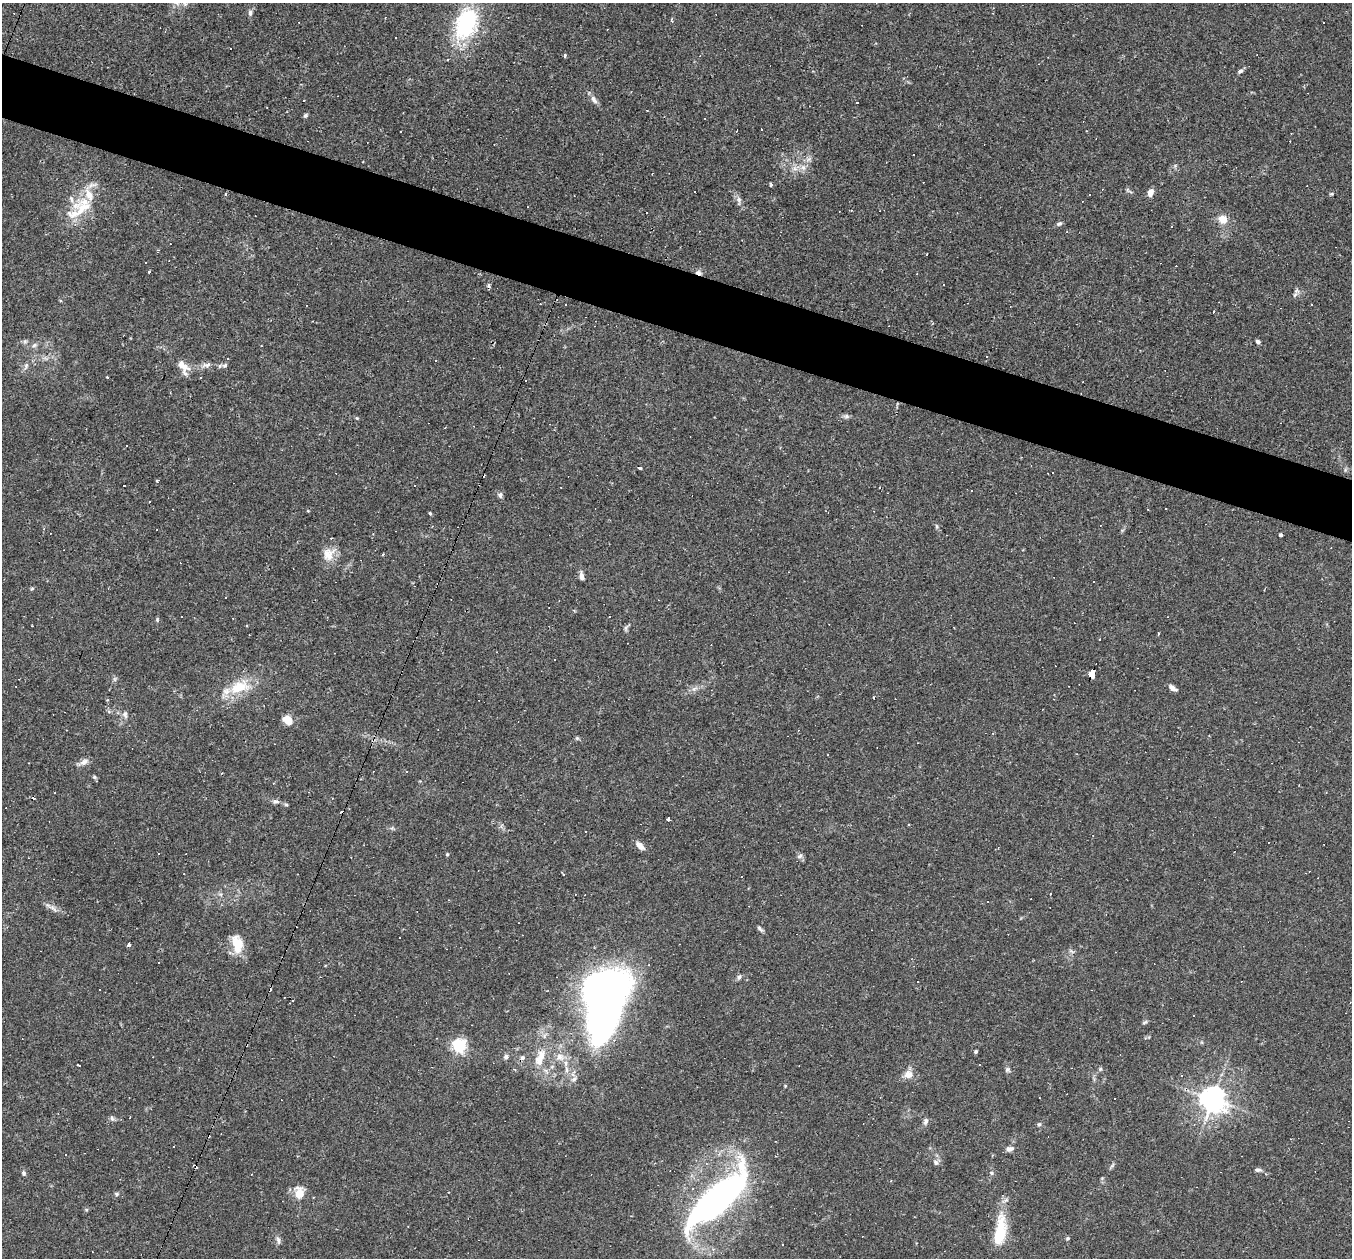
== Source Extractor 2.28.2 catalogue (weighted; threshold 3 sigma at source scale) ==
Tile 11 of 4 x 4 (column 3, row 3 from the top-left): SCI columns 2701-4050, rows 1517-2772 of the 5400 x 5416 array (HDU 1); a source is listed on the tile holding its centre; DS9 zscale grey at full resolution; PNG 1354 x 1260 px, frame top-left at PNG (2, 3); no overlay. Shown black and unused: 5% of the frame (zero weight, under 2 of 3 exposures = <1% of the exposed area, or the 3 px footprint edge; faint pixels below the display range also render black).
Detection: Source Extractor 2.28.2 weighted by HDU 2 'WHT'; one run over the whole footprint, this tile lists its part. Background 0.0262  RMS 0.0043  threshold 0.0193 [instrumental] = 3 sigma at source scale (4.5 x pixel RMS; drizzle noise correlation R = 1.50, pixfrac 1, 0.05/0.05 arcsec/px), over >= 5 px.
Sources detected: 220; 3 inside a brighter object's white glare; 83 cosmic-ray / hot-pixel residue — not listed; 6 inside a brighter listed object's ellipse — not listed separately; the other 128 listed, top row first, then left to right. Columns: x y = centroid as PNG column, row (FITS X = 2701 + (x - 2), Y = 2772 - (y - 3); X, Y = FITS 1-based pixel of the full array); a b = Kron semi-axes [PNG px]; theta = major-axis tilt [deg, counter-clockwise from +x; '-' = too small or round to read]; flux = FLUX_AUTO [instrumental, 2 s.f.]
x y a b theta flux
250 13 8 5 90 1.1
466 23 41 25 70 42
396 38 2 2 - 0.36
231 48 3 3 - 11
564 55 3 3 - 1.4
1240 71 7 5 34 1.1
594 100 13 7 -55 2.1
304 101 3 3 - 3
647 110 2 2 - 0.36
305 115 6 5 - 0.76
401 131 2 2 - 0.27
1175 166 7 4 57 0.68
803 167 9 7 -62 2.1
795 168 8 6 -45 1.9
771 185 5 3 - 0.5
1129 191 11 3 -30 0.77
1150 192 9 6 72 2.6
226 194 3 3 - 0.62
1331 194 5 3 - 0.53
1089 195 3 2 - 0.32
71 199 12 5 -76 2.1
739 200 14 5 -87 1.5
82 208 30 14 41 13
1222 219 9 8 - 5.4
1059 224 8 5 30 1
927 254 3 2 - 0.34
149 271 3 2 - 0.52
698 273 9 5 -20 1.5
944 284 3 2 - 0.41
1297 291 8 7 - 1.4
565 304 3 2 - 0.54
1213 312 3 2 - 0.47
25 341 6 6 - 0.85
1258 342 5 4 - 1
34 345 7 5 24 1.1
435 360 3 3 - 0.82
26 365 7 5 84 1
204 365 8 4 52 1.3
225 365 8 6 42 1.1
183 367 21 10 -59 4.4
846 416 9 6 -10 1.1
357 418 5 4 - 0.48
640 468 3 3 - 1.1
1345 470 6 4 72 0.64
1052 472 5 3 - 0.5
157 481 5 3 - 0.52
500 495 7 6 - 1.2
430 513 3 3 - 0.7
937 526 6 4 -88 0.61
1122 530 6 3 17 0.49
1280 535 4 4 - 2.1
329 554 20 15 52 6.2
382 554 3 3 - 0.69
581 576 11 5 -82 1.6
32 589 5 4 - 0.56
225 597 2 2 - 0.33
181 616 3 3 - 1.8
157 620 6 5 - 0.56
626 628 10 5 74 0.94
1100 639 3 2 - 0.35
1092 673 8 4 67 74
115 679 7 4 -90 0.81
239 688 30 14 14 14
1172 688 8 5 -33 2.2
694 689 9 6 29 1.7
874 697 3 3 - 0.71
125 715 10 7 -79 1.7
287 720 10 8 -41 5.7
993 733 4 3 - 0.36
577 738 6 4 -44 0.61
83 762 17 6 25 2.2
407 772 4 3 - 0.47
94 777 7 5 -22 0.81
275 801 8 6 0 1.2
286 805 6 4 -1 0.56
668 819 4 3 - 0.82
908 824 3 3 - 0.69
586 832 3 2 - 0.4
640 846 13 7 -44 2.6
447 854 4 4 - 0.49
800 856 8 6 18 1.2
184 874 2 2 - 0.22
220 894 6 6 - 0.89
1050 894 3 3 - 0.33
988 902 3 2 - 0.63
53 908 16 5 -42 2.1
759 929 9 5 -58 1
237 944 21 12 -78 10
128 945 4 3 - 1.2
1071 951 9 3 -33 0.75
159 962 3 3 - 0.92
739 977 7 6 - 1.2
292 1001 3 3 - 0.38
1193 1015 3 2 - 0.4
604 1016 62 36 64 150
1145 1022 8 4 27 0.71
459 1045 6 6 - 94
976 1051 4 4 - 0.65
541 1056 20 11 79 6
506 1057 6 6 - 1.1
560 1057 12 10 -55 3.8
79 1065 3 3 - 4.1
566 1069 11 4 -85 1.7
1007 1069 7 6 - 0.97
1100 1069 6 5 - 0.66
908 1075 10 8 10 4.1
574 1079 9 6 34 1.4
785 1086 4 4 - 0.43
1213 1099 8 8 - 490
112 1118 7 5 -47 0.98
926 1121 9 6 76 1.3
1039 1124 6 5 - 0.7
174 1146 3 2 - 0.44
1010 1149 10 7 7 1.8
936 1162 8 7 - 1.3
1112 1166 9 4 54 0.85
1258 1170 10 5 -5 1.2
24 1173 7 5 -85 0.86
991 1173 6 5 - 0.78
891 1181 3 2 - 0.58
299 1192 15 12 90 5.9
117 1194 5 4 - 0.75
716 1200 62 33 52 110
86 1209 6 3 -20 0.51
408 1226 2 2 - 0.28
1000 1232 42 13 81 16
1067 1238 5 5 - 0.6
278 1240 10 6 -73 1.5
Overlapping masked pixels (flux is a lower limit): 2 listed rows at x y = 698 273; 1092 673